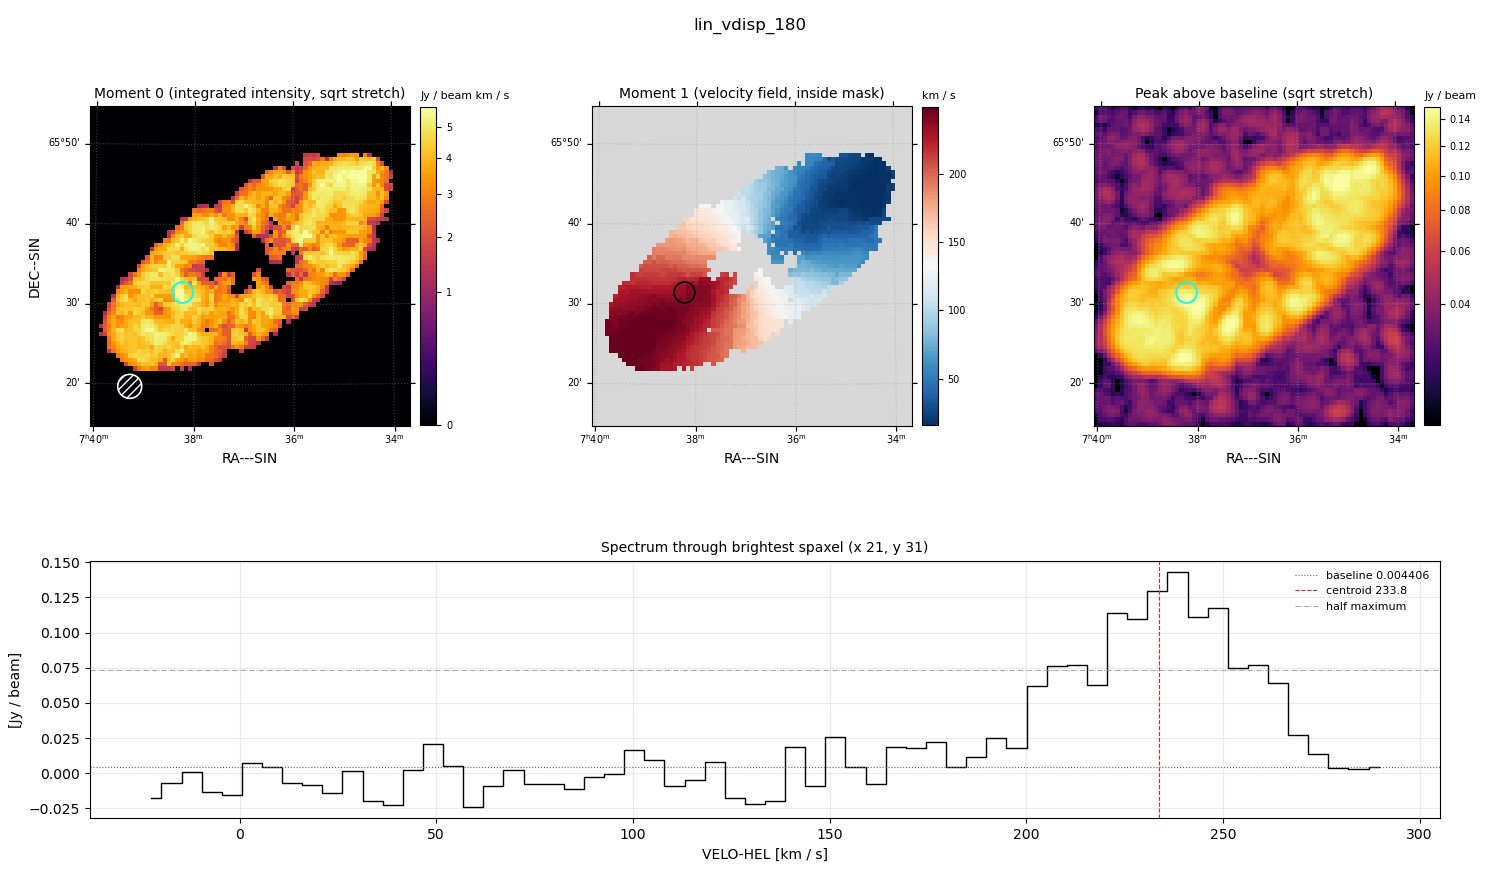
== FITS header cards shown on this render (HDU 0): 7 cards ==
OBJECT  = 'lin_vdisp_180'
BUNIT   = 'JY/BEAM '           /
CTYPE1  = 'RA---SIN'           /
CTYPE2  = 'DEC--SIN'           /
CTYPE3  = 'VELO-HEL'           /
NAXIS3  =                   62 / length of data axis 3
CUNIT3  = 'km/s    '           /

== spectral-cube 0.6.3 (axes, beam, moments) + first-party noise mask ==
SpectralCube HDU 0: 62 channels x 75 x 75 spaxels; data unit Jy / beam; figure title: lin_vdisp_180
Units: BUNIT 'JY/BEAM' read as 'Jy/beam' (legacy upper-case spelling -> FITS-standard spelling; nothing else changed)
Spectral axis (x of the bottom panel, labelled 'VELO-HEL [km / s]'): -22 .. 290 km / s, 62 channels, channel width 5.12 km / s
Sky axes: RA---SIN/DEC--SIN; field 40' x 40' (32 arcsec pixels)
Beam (drawn as the hatched ellipse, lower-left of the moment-0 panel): BMAJ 180 arcsec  BMIN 180 arcsec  BPA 0 deg
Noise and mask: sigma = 0.016 Jy / beam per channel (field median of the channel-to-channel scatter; agrees with the line-free scatter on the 3676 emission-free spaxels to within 3%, no correlation factor applied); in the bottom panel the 54 channels outside the line scatter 0.020 Jy / beam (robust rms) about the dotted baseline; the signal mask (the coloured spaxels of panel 2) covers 34% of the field
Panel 1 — Moment 0 (line voxels x channel width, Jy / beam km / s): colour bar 0 .. 5.69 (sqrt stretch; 0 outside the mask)
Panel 2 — Moment 1 (intensity-weighted velocity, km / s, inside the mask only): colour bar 16 .. 249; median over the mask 139
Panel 3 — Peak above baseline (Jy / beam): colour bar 0.0215 .. 0.15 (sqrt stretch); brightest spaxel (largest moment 0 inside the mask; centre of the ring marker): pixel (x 21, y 31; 0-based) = FK5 07h38m20s +65d32m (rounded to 10 s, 60 arcsec steps: no finer than the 32 arcsec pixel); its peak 0.138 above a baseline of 0.004406
Panel 4 — spectrum at that spaxel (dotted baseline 0.004406 Jy / beam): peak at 238 km / s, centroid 233.8 km / s (red dashed line; intensity-weighted over the run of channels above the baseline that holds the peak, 185 .. 277 km / s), W50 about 56 km / s across both peaks of a double-peaked profile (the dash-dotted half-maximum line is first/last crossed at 205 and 261 km / s, edge to edge); detected line 221 .. 261 km / s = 8 of 62 channels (13%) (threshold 4 sigma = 0.062 Jy / beam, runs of >= 3 channels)